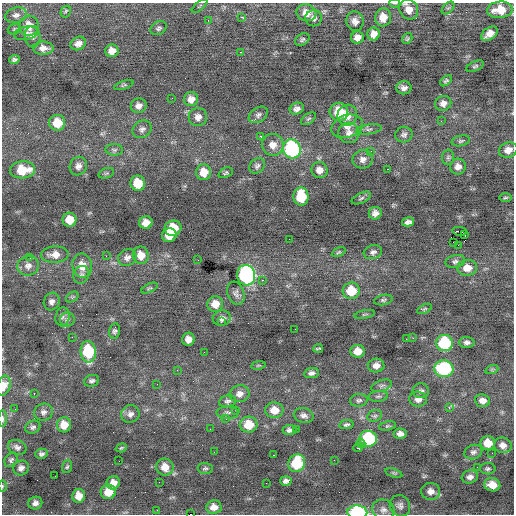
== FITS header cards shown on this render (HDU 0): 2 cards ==
NAXIS1  =                  512 / Axis length
NAXIS2  =                  512 / Axis length

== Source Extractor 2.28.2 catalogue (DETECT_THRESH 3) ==
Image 512 x 512 px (HDU 0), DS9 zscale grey, 1 PNG px = 1 image px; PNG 516 x 516 px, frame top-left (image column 1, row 512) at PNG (2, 3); each listed source drawn as its Kron ellipse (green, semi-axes under 4 px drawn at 4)
Background -0.0404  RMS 0.83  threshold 2.48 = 3 sigma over >= 5 px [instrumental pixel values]
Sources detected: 201; all 201 listed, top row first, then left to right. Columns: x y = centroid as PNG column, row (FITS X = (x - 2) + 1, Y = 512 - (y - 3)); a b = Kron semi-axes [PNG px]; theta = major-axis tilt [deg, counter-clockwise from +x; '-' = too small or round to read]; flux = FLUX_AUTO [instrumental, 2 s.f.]
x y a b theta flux
395 3 5 3 - 60
200 6 9 2 41 58
448 8 7 4 43 110
409 9 10 9 - 540
500 10 13 8 5 1000
66 12 6 5 - 120
306 13 10 8 -18 640
16 15 11 7 14 260
242 17 3 2 - 120
383 17 9 8 - 700
314 18 8 8 - 220
208 20 3 2 - 65
355 21 10 8 -71 310
29 26 10 10 - 870
159 28 9 6 30 130
14 29 7 5 20 90
26 33 12 6 13 220
374 34 6 6 - 440
489 34 9 6 36 510
33 37 11 8 -85 320
357 37 6 6 - 410
407 39 6 4 57 79
302 40 8 5 33 130
78 43 8 6 27 320
43 48 10 6 -1 360
112 51 6 6 - 430
241 52 3 2 - 170
14 60 5 4 - 130
475 66 9 5 25 110
446 81 7 4 38 110
124 85 10 4 18 94
404 88 7 6 - 250
172 98 3 2 - 54
191 99 7 7 - 410
443 103 8 7 - 330
139 106 8 7 - 310
297 109 7 5 25 240
339 112 9 9 - 1600
258 115 10 7 34 200
347 115 10 10 - 620
198 117 9 9 - 340
309 119 8 5 36 100
441 121 3 2 - 53
57 123 8 8 - 1200
347 126 16 11 17 560
142 129 10 8 33 230
369 129 13 5 8 190
349 133 10 10 - 360
404 135 8 8 - 190
261 136 3 3 - 260
461 141 9 5 12 120
273 145 11 10 - 530
292 149 9 9 - 7900
114 150 8 6 -2 140
508 150 9 7 20 460
371 151 2 2 - 130
448 157 7 6 - 120
363 159 10 9 - 320
78 166 9 8 - 280
257 166 9 6 42 170
458 167 8 8 - 340
387 169 2 2 - 180
23 170 12 8 3 1600
319 170 8 8 - 370
204 172 8 7 - 790
106 173 8 5 19 110
226 173 7 4 26 98
138 183 8 7 - 1200
301 196 9 7 -85 2000
361 198 10 5 25 130
505 198 6 3 1 71
375 213 6 6 - 300
69 220 7 7 - 790
408 222 6 4 14 190
146 223 7 6 - 430
173 228 8 7 - 1300
460 231 7 2 -7 93
169 235 7 7 - 950
465 235 3 2 - 93
289 239 2 2 - 120
453 242 2 2 - 42
458 245 2 2 - 9300
339 252 7 4 27 76
373 252 9 7 18 190
55 255 14 8 2 450
141 255 9 8 - 620
106 256 2 2 - 210
127 257 9 8 - 250
30 258 2 2 - 28
198 260 2 2 - 87
455 262 10 6 12 180
28 266 11 10 - 370
82 266 12 10 -81 700
467 268 10 8 5 620
81 275 9 7 70 190
246 275 10 9 - 13000
262 280 2 2 - 440
149 288 9 4 25 77
351 291 8 8 - 1600
236 293 12 8 -70 240
72 297 7 4 34 80
383 300 9 5 11 120
52 302 9 7 63 250
215 304 8 7 - 690
424 309 8 4 27 82
365 314 10 3 10 77
62 317 9 7 83 180
222 318 9 7 13 250
67 319 7 7 - 180
221 322 3 3 - 74
295 329 2 2 - 150
115 331 7 5 77 140
72 337 2 2 - 220
413 338 2 2 - 38
188 339 6 6 - 400
406 339 2 2 - 170
467 342 7 5 -2 190
444 343 8 8 - 3700
318 348 5 2 - 72
358 351 7 6 - 670
88 352 10 7 -84 3800
204 352 2 2 - 28
258 365 7 3 9 59
376 365 8 7 - 370
444 369 9 8 - 4900
492 369 7 4 19 82
177 370 2 2 - 120
311 373 7 5 8 200
92 381 7 5 17 140
157 384 2 2 - 55
4 386 10 6 72 560
382 386 11 5 18 160
421 391 8 7 - 160
34 393 3 2 - 270
239 394 10 8 14 370
378 396 10 5 5 150
418 399 9 7 -12 320
359 400 9 6 4 140
227 401 8 6 11 160
482 401 7 6 - 360
449 407 3 3 - 220
15 409 2 2 - 82
236 410 4 3 - 91
274 410 9 7 -1 740
43 412 9 8 - 230
228 413 11 6 -2 200
130 414 9 8 - 280
304 415 10 7 -13 240
375 416 7 5 21 120
226 418 3 2 - 360
3 419 8 4 -90 140
64 425 7 7 - 700
249 425 9 8 - 1300
346 425 7 4 12 120
387 426 8 4 11 100
33 427 8 6 25 150
210 429 2 2 - 29
297 429 3 2 - 170
289 430 7 5 7 200
400 434 6 5 - 270
368 439 9 8 - 5200
488 443 7 7 - 790
361 444 4 4 - 120
503 445 9 8 - 350
17 447 9 7 -22 210
121 448 6 4 17 78
358 448 4 2 - 400
214 452 2 2 - 98
473 452 9 7 21 180
492 453 2 2 - 25
41 454 6 5 - 140
274 455 3 2 - 57
11 460 7 6 - 130
334 460 2 2 - 23
119 461 2 2 - 27
297 463 9 8 - 2600
67 467 7 5 71 88
165 467 9 8 - 700
477 467 3 2 - 23
21 468 8 7 - 250
205 468 7 5 -5 120
488 469 8 5 -1 120
394 473 9 4 -17 89
55 476 2 2 - 80
470 477 8 6 16 250
286 481 6 5 - 210
159 482 2 2 - 32
113 483 7 6 - 480
266 483 2 2 - 55
492 485 8 6 -10 710
2 486 6 4 89 67
431 491 9 8 - 370
108 492 7 7 - 950
79 496 7 6 - 680
35 503 7 6 - 260
400 506 11 10 - 270
214 507 8 6 7 450
157 510 2 2 - 160
383 510 11 10 - 300
357 512 10 6 -1 6100
191 514 2 2 - 620
At the frame edge (FLAGS 8, measured only in part): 7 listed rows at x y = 395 3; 409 9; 4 386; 3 419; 2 486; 357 512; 191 514